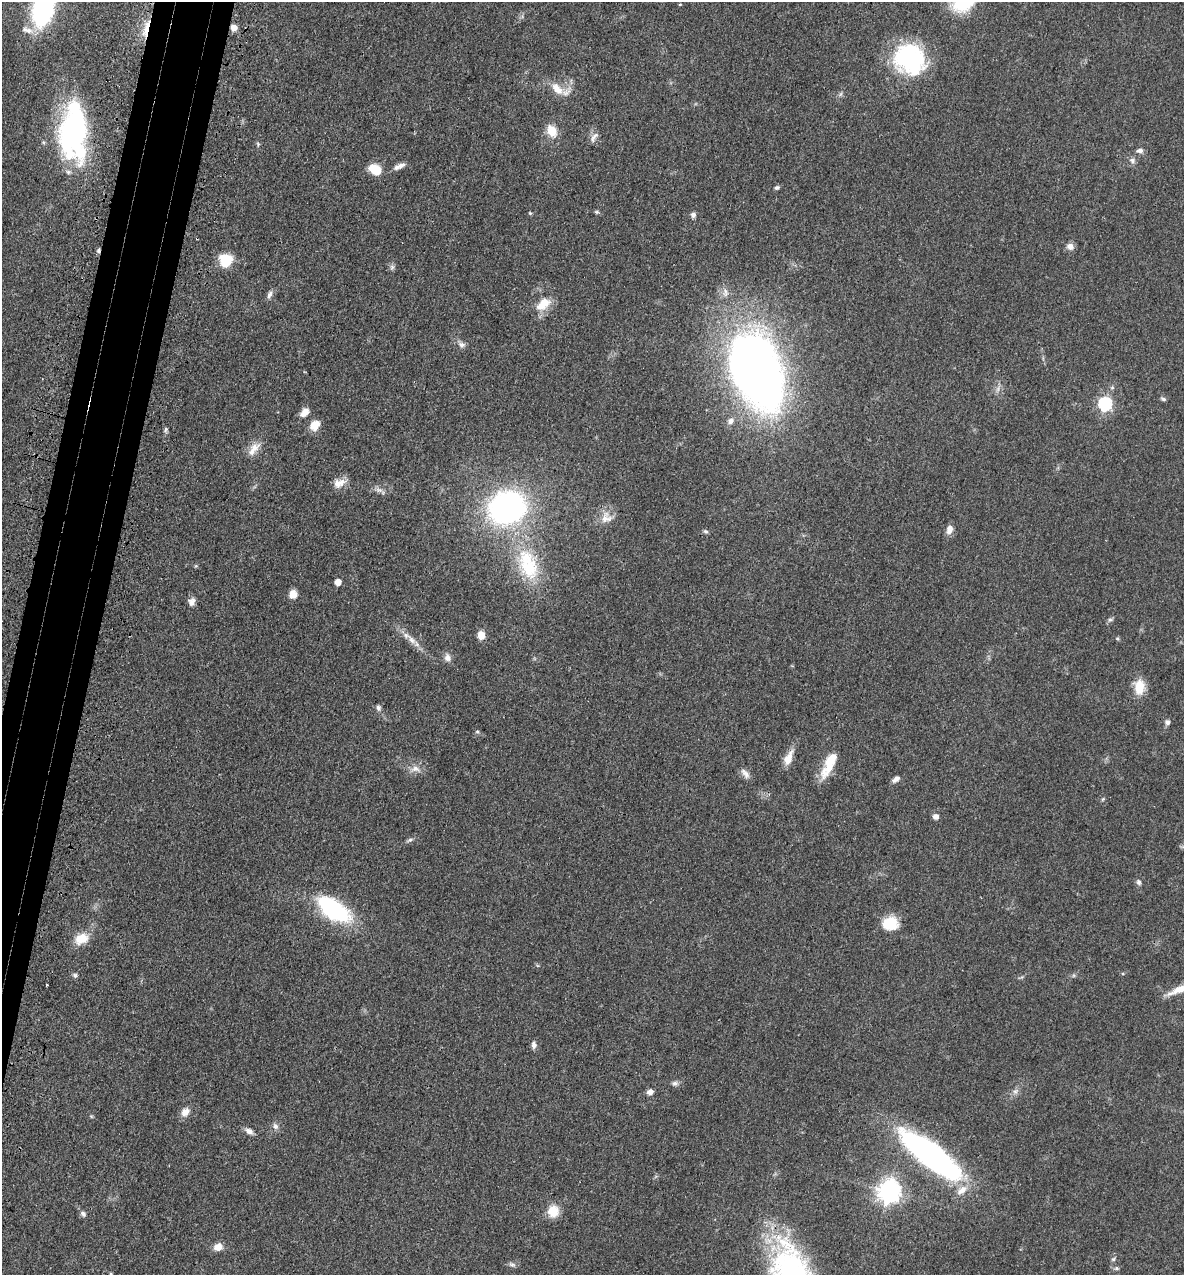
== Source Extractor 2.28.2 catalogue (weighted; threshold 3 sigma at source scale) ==
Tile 7 of 4 x 4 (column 3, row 2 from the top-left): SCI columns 2684-3865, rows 2615-3887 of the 5248 x 5228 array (HDU 1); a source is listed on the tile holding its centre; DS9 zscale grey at full resolution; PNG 1186 x 1277 px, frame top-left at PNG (2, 2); no overlay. Shown black and unused: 5% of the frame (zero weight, under 3 of 4 exposures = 6% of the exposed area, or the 3 px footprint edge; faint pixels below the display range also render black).
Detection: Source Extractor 2.28.2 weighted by HDU 2 'WHT'; one run over the whole footprint, this tile lists its part. Background 0.0402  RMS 0.0049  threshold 0.0219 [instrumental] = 3 sigma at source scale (4.5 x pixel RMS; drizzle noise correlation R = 1.50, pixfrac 1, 0.05/0.05 arcsec/px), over >= 5 px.
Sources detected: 87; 5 inside a brighter listed object's ellipse — not listed separately; the other 82 listed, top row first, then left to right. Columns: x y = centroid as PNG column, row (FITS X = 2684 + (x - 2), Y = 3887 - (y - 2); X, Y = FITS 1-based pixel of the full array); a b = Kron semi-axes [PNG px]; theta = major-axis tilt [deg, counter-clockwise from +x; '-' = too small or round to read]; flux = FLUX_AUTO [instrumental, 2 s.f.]
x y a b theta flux
966 3 19 14 35 12
680 4 5 3 - 0.35
44 6 32 14 78 130
234 28 5 5 - 5.6
146 29 27 6 76 6.6
910 59 34 30 -45 54
557 89 20 11 -48 6.9
73 130 61 28 83 88
552 131 13 10 -62 7.8
594 137 17 6 57 2.2
258 144 6 4 -49 0.66
1140 151 8 6 6 1.8
1132 160 8 7 - 1.6
399 166 17 6 23 2.6
375 170 11 8 -32 13
777 188 6 5 - 1.1
597 212 5 5 - 0.7
530 213 5 4 - 0.51
693 215 7 6 - 1.4
1070 246 9 8 - 2.8
98 251 6 4 89 1
226 260 13 12 - 14
392 267 6 6 - 1.2
270 294 11 6 55 1.8
543 305 24 13 50 8.7
462 345 9 7 -10 1.9
757 371 82 49 -69 350
1163 399 7 4 -20 0.86
1105 404 6 6 - 79
304 412 11 7 47 4.2
315 425 11 9 52 6.5
166 429 7 4 72 0.86
254 449 22 10 52 5.1
341 483 14 11 40 4.2
379 490 11 6 -13 2
507 508 30 25 22 130
606 518 17 16 - 5.6
949 529 10 7 75 3.6
706 531 6 6 - 0.92
528 565 50 26 -71 34
338 582 5 5 - 5
293 594 8 7 - 4.8
192 602 10 8 78 2.6
1110 620 7 5 28 1
481 635 8 7 - 5
412 640 15 8 -48 3.9
447 658 11 9 -81 2.4
1139 687 19 13 -88 8.4
378 708 7 6 - 1.3
1167 722 7 6 - 1.5
477 731 5 3 - 0.58
788 758 19 9 67 5.5
829 764 33 10 64 13
415 769 13 8 -1 3.3
745 773 16 7 -50 2.7
896 779 10 6 38 2.1
1103 799 6 4 71 0.57
936 817 6 6 - 2.2
410 840 9 5 24 1.1
1139 882 8 6 -74 1.3
333 910 27 14 -36 66
890 923 15 12 3 15
81 939 14 10 22 9.1
75 975 6 5 - 1.1
47 985 3 3 - 1.2
1179 990 32 8 21 7.3
534 1045 9 6 -83 1.8
675 1083 8 7 - 1.4
1015 1091 9 6 27 1.7
650 1092 7 6 - 2.3
185 1112 11 9 45 3.8
275 1126 8 7 - 1.8
249 1131 11 6 -26 2.5
931 1155 62 18 -38 160
889 1192 8 7 - 360
553 1211 14 13 - 7.6
83 1214 9 6 -46 1.5
218 1247 10 8 20 4.3
1113 1259 6 5 - 0.84
512 1265 10 5 -10 1.3
1117 1268 7 5 -1 0.95
111 1274 4 4 - 0.55
Overlapping masked pixels (flux is a lower limit): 3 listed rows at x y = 234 28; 146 29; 98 251
Isophote crosses this tile's border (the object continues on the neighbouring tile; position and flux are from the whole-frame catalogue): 4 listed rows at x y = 966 3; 44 6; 1179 990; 111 1274